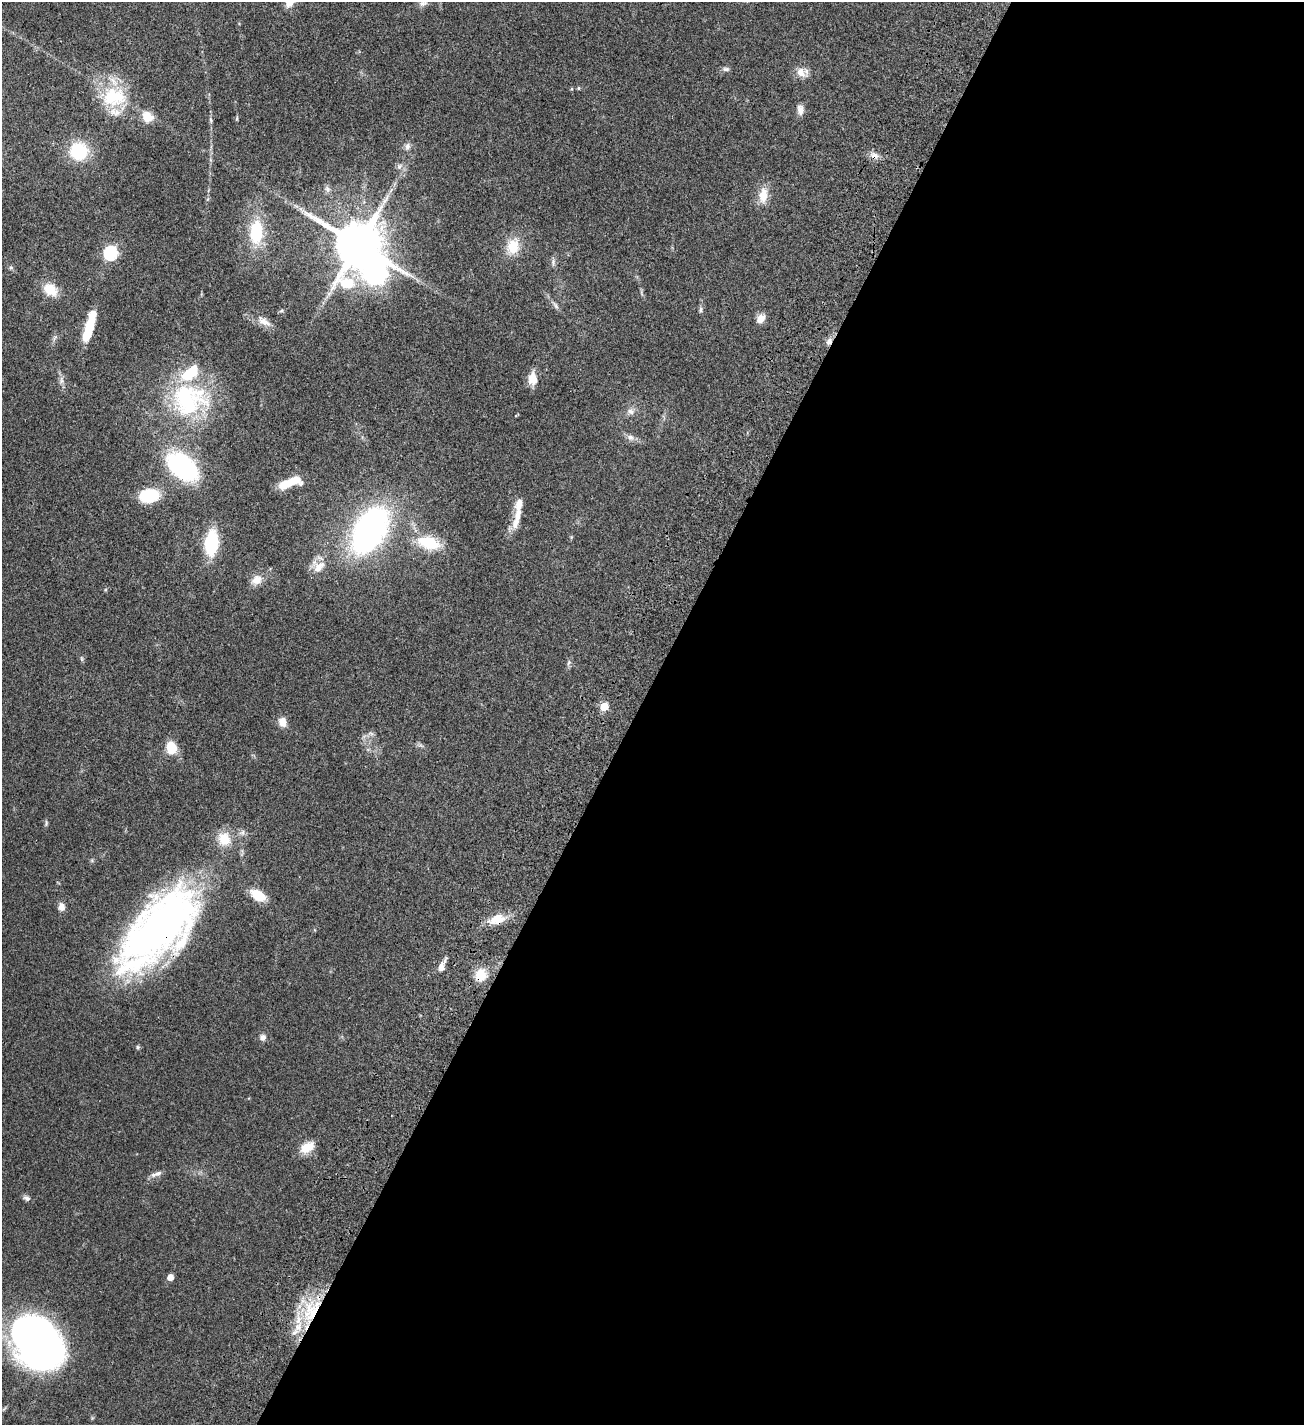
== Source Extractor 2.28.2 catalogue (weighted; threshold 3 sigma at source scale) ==
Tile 12 of 4 x 4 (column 4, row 3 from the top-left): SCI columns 4291-5592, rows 1631-3053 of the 6104 x 6102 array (HDU 1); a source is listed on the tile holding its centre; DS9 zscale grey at full resolution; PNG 1306 x 1427 px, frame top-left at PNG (2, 2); no overlay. Shown black and unused: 51% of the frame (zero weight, under 3 of 4 exposures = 13% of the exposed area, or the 3 px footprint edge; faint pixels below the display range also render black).
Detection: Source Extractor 2.28.2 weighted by HDU 2 'WHT'; one run over the whole footprint, this tile lists its part. Background 0.0821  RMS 0.0062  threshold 0.0277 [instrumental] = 3 sigma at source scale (4.5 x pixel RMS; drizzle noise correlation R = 1.50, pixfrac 1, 0.05/0.05 arcsec/px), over >= 5 px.
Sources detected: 77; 4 inside a brighter object's white glare — not listed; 7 inside a brighter listed object's ellipse — not listed separately; the other 66 listed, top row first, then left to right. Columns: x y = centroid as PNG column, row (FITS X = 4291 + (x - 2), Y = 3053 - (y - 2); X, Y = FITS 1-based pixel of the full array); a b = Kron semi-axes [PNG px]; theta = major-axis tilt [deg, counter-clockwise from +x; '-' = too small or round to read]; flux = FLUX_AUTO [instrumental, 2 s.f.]
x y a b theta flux
290 2 12 9 51 6.2
423 3 14 7 20 2.7
726 69 10 5 0 1.6
801 73 17 10 -43 5.4
578 88 5 4 - 0.67
114 97 36 28 1 32
800 110 13 8 -84 3.5
147 117 10 9 - 10
237 119 7 3 81 0.77
211 120 8 4 -70 1
407 146 11 7 74 2.3
79 151 17 17 - 28
874 156 12 8 -12 3.5
399 166 9 6 42 1.9
327 189 10 6 -74 1.8
763 195 21 11 83 8.9
256 232 22 12 88 28
358 244 13 11 -26 3300
513 246 19 14 73 13
111 253 6 6 - 90
553 262 10 6 82 1.7
11 267 6 4 -1 0.91
50 290 15 11 -39 12
556 305 11 5 -59 1.7
701 309 9 6 80 1.4
281 311 6 4 19 0.82
760 319 11 8 58 5
264 321 22 9 -33 5.6
88 330 27 10 72 17
55 338 9 4 58 1.3
829 341 9 7 51 2.7
533 379 13 10 -79 8.5
187 400 49 42 -16 72
630 411 10 8 -25 2.9
630 437 11 8 -31 2.7
182 466 27 17 -40 88
286 484 14 10 28 10
149 495 21 14 8 22
517 517 32 8 73 8.8
370 530 41 24 59 190
211 543 20 11 85 38
428 543 25 13 -15 23
318 567 18 16 48 7.7
257 580 14 11 32 5.7
82 659 8 3 -71 0.82
569 662 7 6 - 1.4
604 706 5 5 - 19
282 722 10 8 -74 5.2
371 733 7 4 -19 1.1
171 748 12 9 -74 14
242 833 9 8 - 2.1
224 839 17 15 -65 12
258 895 15 9 -32 14
61 907 9 8 - 3.3
497 919 22 13 14 9.6
158 927 98 49 45 280
442 966 16 7 68 4.1
481 975 12 10 73 12
263 1037 8 8 - 2.3
138 1047 5 5 - 0.82
307 1147 18 11 33 8.7
157 1174 17 6 19 2.8
27 1198 10 7 -28 1.8
170 1277 5 4 - 5.5
313 1313 47 16 56 37
41 1341 52 39 -63 250
Overlapping masked pixels (flux is a lower limit): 6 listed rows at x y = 874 156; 829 341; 497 919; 158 927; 481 975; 313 1313
Isophote crosses this tile's border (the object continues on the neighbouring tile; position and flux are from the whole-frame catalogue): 2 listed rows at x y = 290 2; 423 3